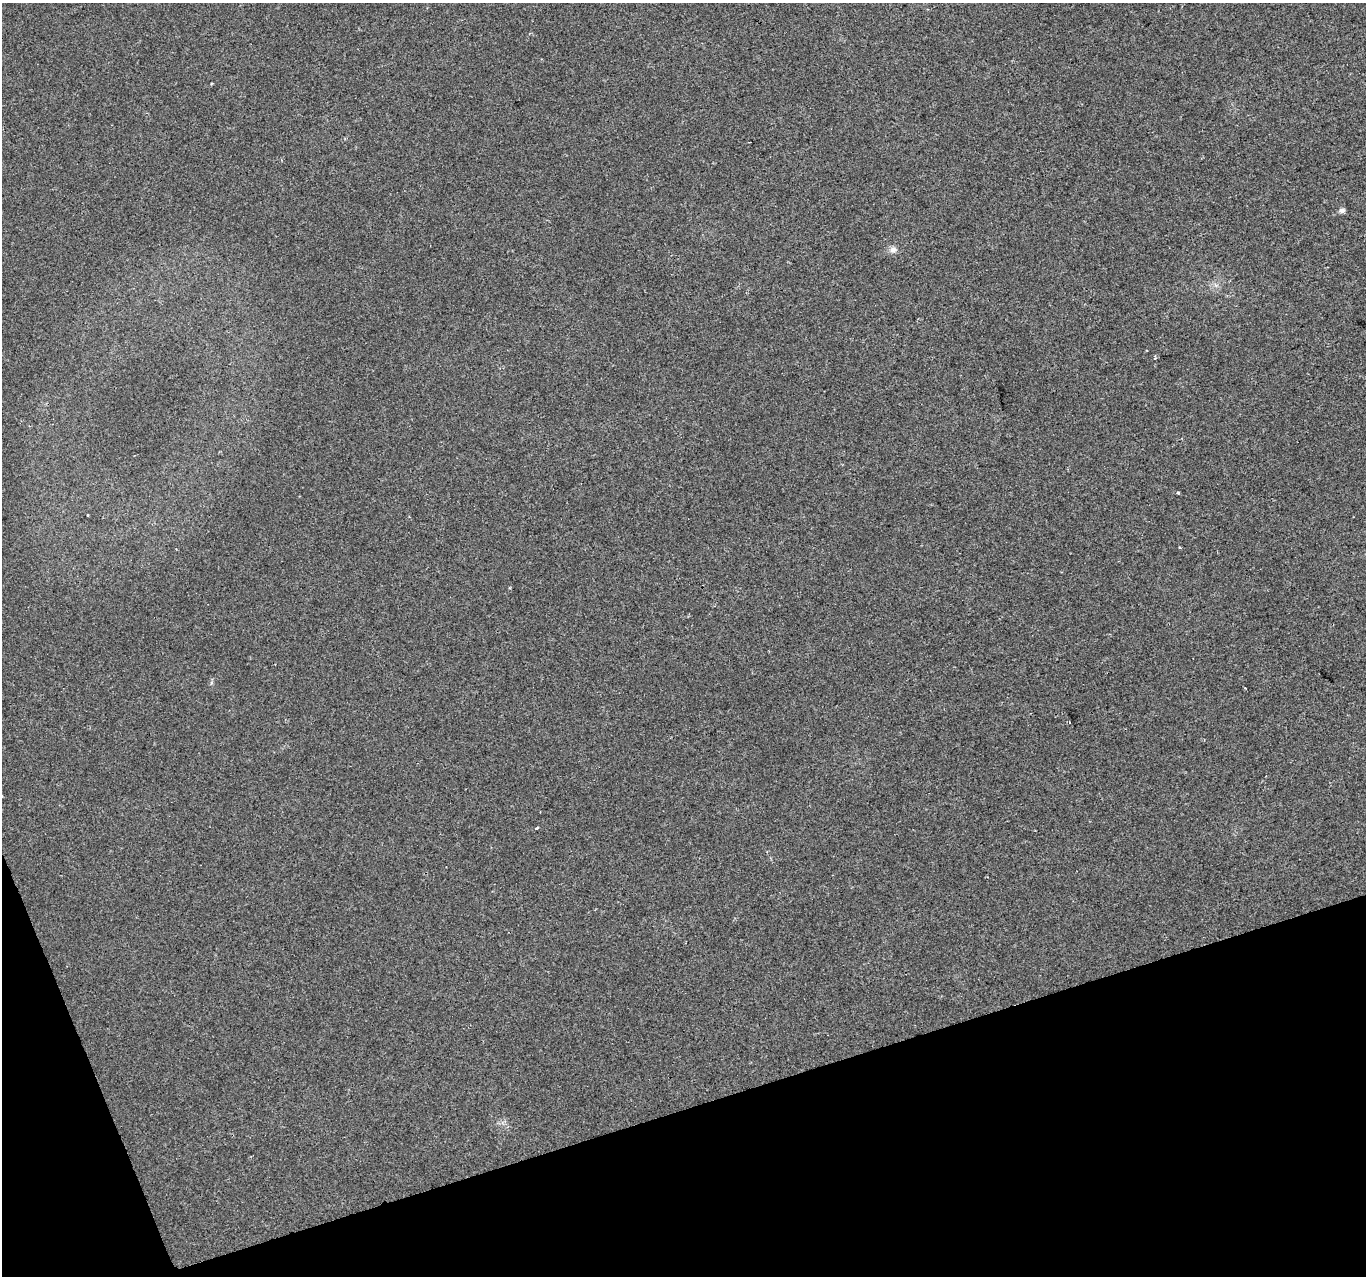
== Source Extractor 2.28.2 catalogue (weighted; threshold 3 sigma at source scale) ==
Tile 14 of 4 x 4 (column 2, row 4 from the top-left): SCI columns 1365-2728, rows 125-1398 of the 5455 x 5287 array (HDU 1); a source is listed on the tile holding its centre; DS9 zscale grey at full resolution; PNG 1368 x 1278 px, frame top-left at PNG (2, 3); no overlay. Shown black and unused: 15% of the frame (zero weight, under 2 of 3 exposures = <1% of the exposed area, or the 3 px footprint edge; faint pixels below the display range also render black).
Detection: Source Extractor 2.28.2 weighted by HDU 2 'WHT'; one run over the whole footprint, this tile lists its part. Background 0.0183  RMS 0.006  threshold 0.0268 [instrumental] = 3 sigma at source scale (4.5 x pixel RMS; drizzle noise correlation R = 1.50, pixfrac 1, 0.0396/0.0396 arcsec/px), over >= 5 px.
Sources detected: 5; all 5 listed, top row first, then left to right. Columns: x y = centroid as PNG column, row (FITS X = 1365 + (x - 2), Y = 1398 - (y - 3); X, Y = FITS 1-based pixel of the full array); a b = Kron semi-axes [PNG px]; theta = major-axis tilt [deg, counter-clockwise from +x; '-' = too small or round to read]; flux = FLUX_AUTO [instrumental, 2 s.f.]
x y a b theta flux
1342 210 6 5 - 2.3
893 250 9 8 - 2.7
1178 492 3 3 - 0.92
88 515 3 3 - 0.84
537 828 3 3 - 3.2